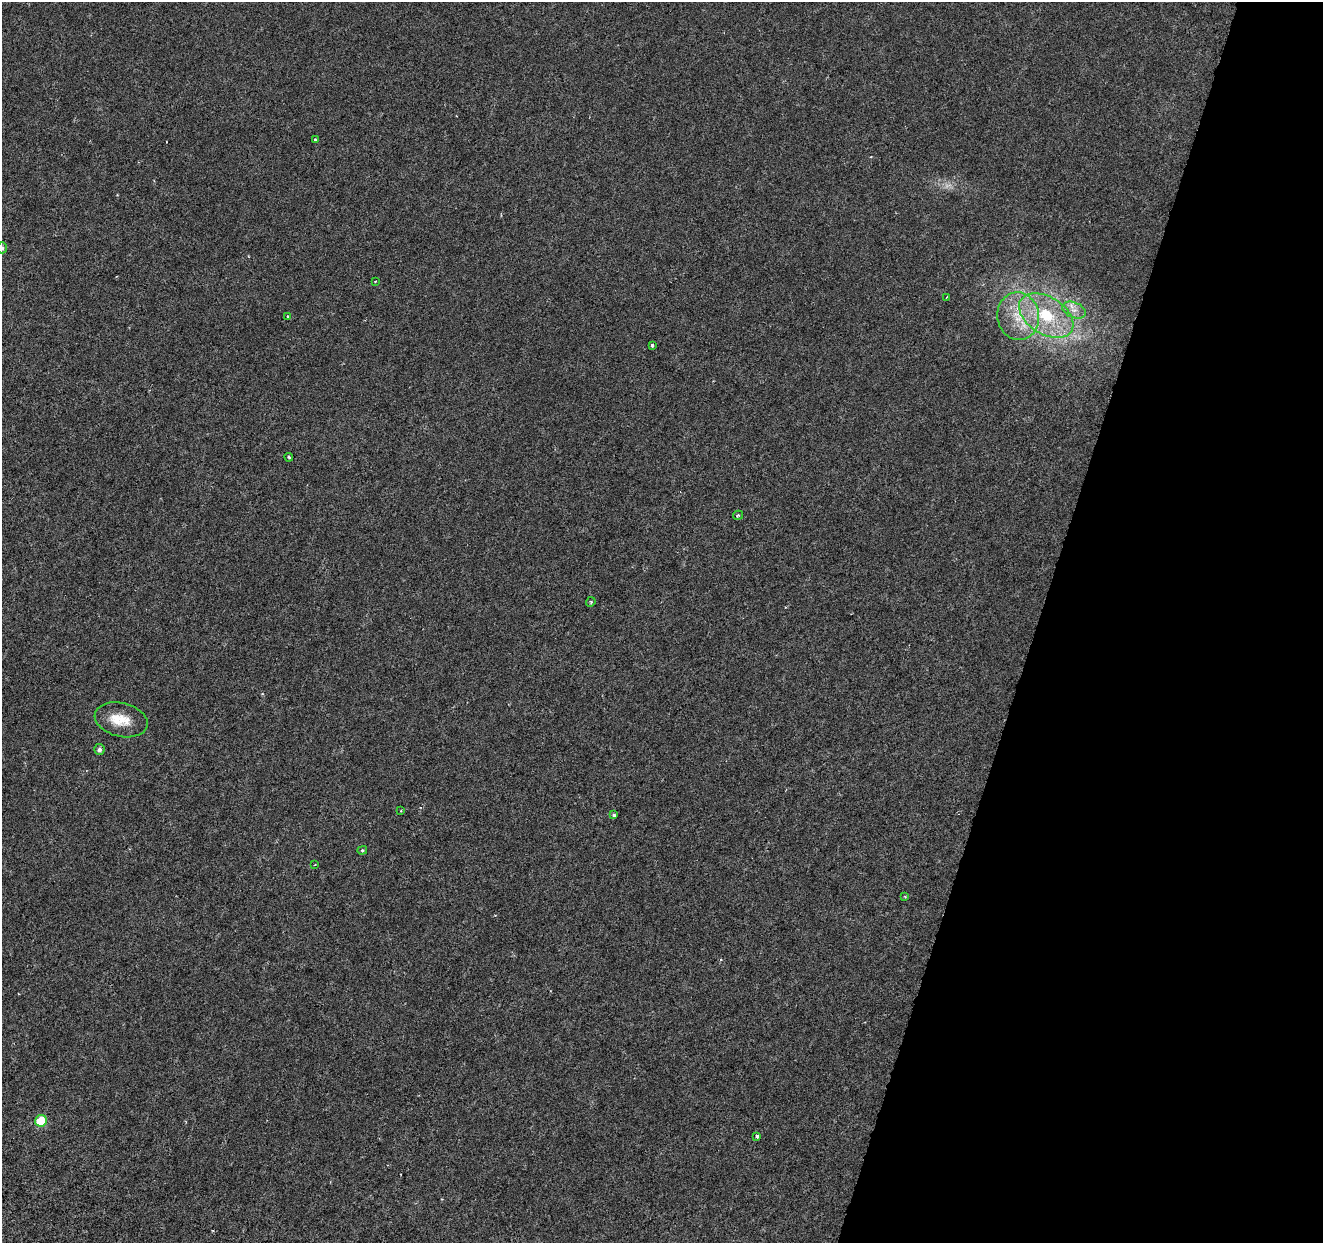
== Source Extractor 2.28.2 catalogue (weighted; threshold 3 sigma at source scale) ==
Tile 8 of 4 x 4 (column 4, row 2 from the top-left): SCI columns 3964-5284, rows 2700-3940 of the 5292 x 5459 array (HDU 1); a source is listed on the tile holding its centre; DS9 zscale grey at full resolution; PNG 1325 x 1245 px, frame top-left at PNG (2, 2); each listed source drawn as its Kron ellipse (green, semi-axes under 4 px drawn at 4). Shown black and unused: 22% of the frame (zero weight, under 3 of 6 exposures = <1% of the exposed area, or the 3 px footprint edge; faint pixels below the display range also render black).
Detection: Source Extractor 2.28.2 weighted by HDU 2 'WHT'; one run over the whole footprint, this tile lists its part. Background 8.23e-04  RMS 0.0012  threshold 0.00486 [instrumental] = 3 sigma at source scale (4.09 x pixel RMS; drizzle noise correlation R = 1.36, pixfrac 0.8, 0.0396/0.0396 arcsec/px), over >= 5 px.
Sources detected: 23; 1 too faint to see at this stretch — neither listed nor drawn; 1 inside a brighter listed object's ellipse — not listed separately; the other 21 listed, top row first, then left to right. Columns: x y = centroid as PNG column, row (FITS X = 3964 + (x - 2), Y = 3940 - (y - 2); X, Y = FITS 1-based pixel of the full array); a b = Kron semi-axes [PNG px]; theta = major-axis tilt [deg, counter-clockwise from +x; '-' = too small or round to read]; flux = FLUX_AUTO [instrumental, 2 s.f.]
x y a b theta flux
315 140 4 3 - 0.14
2 248 5 5 - 0.23
375 281 3 2 - 0.076
946 297 4 2 - 0.097
1074 310 12 7 -22 0.94
1018 316 24 21 -81 4.5
1046 316 30 18 -32 7.1
288 317 3 3 - 0.19
652 345 3 3 - 0.51
289 457 4 3 - 0.14
738 515 5 4 - 0.15
591 602 5 4 - 0.16
121 720 27 17 -14 2.5
99 750 5 5 - 0.36
401 810 3 3 - 0.13
614 815 4 3 - 0.29
362 850 5 4 - 0.14
315 865 3 2 - 0.09
905 897 4 3 - 0.12
41 1121 6 5 - 5.5
757 1136 3 3 - 0.33
Isophote crosses this tile's border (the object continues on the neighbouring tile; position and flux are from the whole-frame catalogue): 1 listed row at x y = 2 248